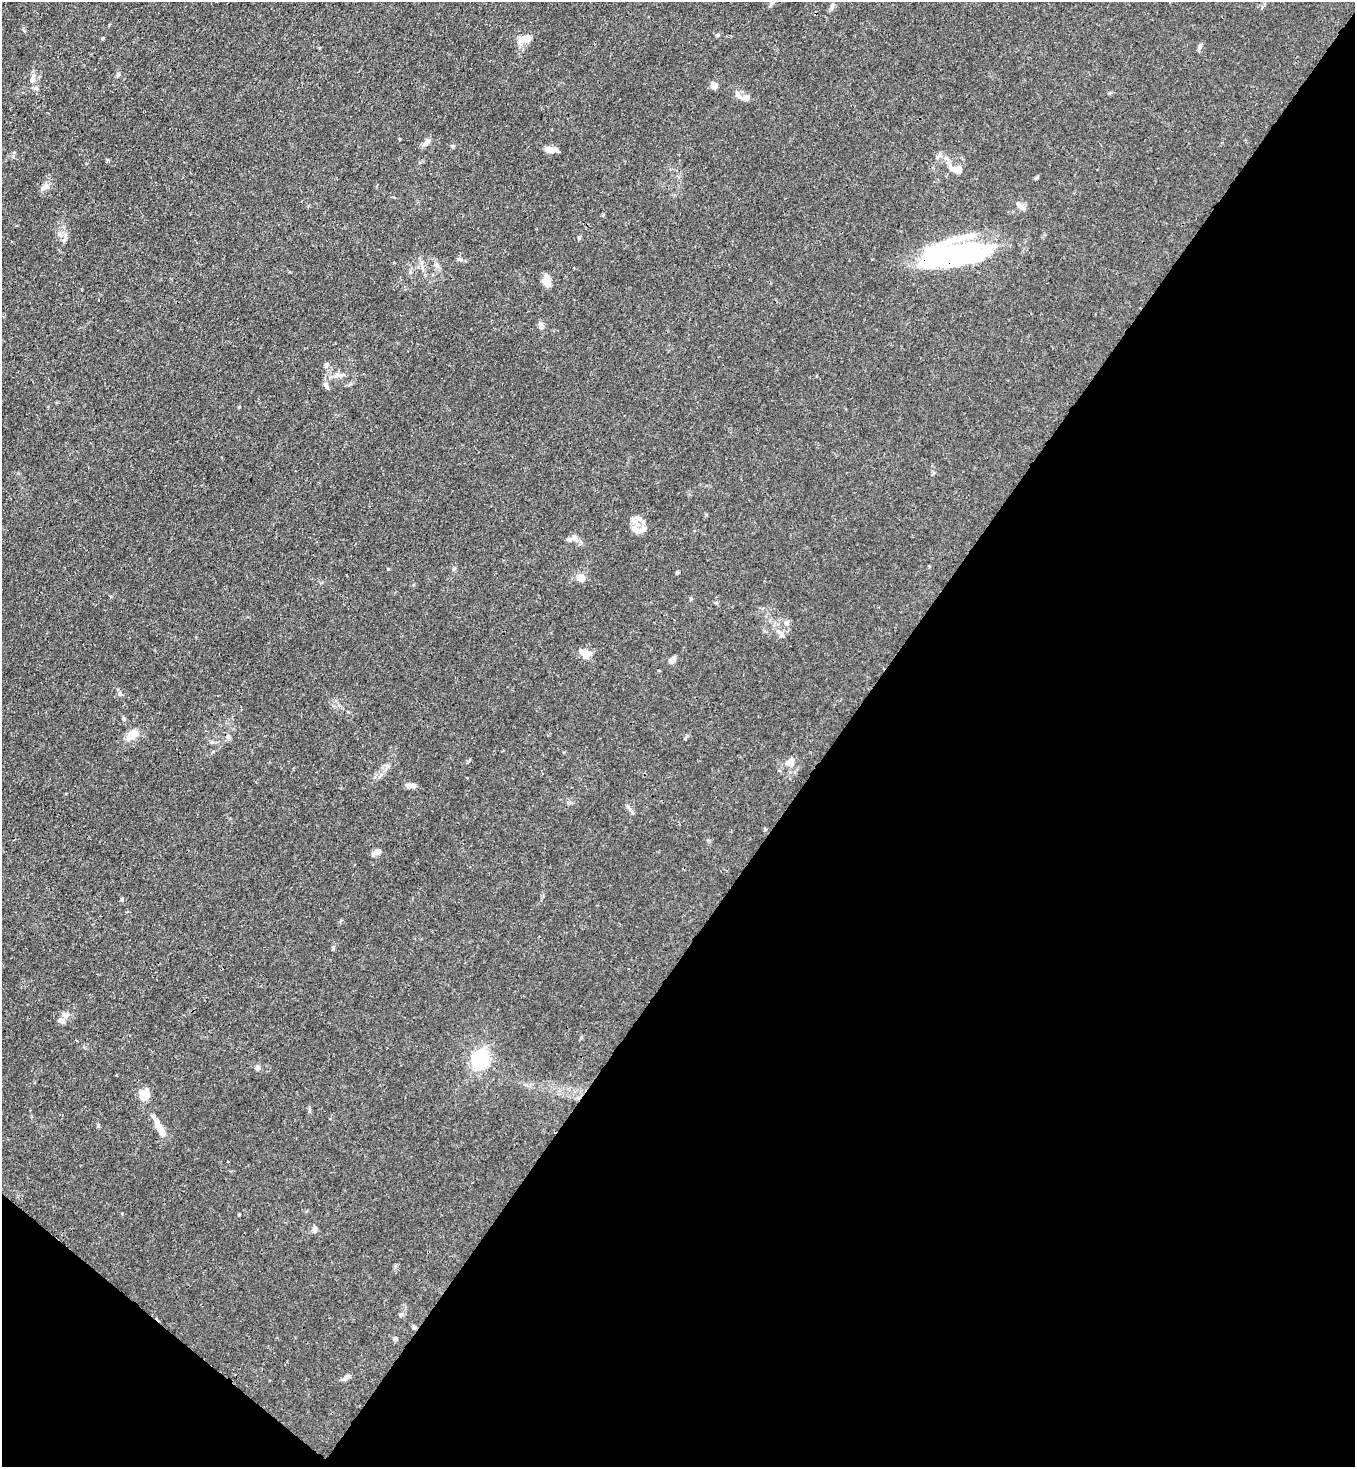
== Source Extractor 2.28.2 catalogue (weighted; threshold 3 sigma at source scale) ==
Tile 15 of 4 x 4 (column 3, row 4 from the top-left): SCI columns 3070-4422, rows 60-1524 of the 6000 x 5977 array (HDU 1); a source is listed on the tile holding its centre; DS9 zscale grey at full resolution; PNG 1357 x 1469 px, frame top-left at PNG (2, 2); no overlay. Shown black and unused: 40% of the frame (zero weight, under 3 of 4 exposures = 7% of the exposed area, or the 3 px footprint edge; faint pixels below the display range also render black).
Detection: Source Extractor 2.28.2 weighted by HDU 2 'WHT'; one run over the whole footprint, this tile lists its part. Background 0.0193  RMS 0.0026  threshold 0.0116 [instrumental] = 3 sigma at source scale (4.5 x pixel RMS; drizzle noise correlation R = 1.50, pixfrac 1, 0.05/0.05 arcsec/px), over >= 5 px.
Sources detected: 68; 4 inside a brighter object's white glare — not listed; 3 inside a brighter listed object's ellipse — not listed separately; the other 61 listed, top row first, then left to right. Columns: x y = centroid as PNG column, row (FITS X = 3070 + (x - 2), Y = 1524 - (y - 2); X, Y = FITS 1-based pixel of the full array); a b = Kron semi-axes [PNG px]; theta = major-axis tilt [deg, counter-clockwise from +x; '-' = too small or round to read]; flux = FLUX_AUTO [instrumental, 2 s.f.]
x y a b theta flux
832 6 9 4 89 0.53
718 35 6 5 - 0.42
103 38 5 3 - 0.26
525 39 13 7 16 3.6
1200 46 8 6 80 0.67
118 74 6 5 - 0.54
32 79 12 7 72 1.5
713 85 7 6 - 2
36 88 6 5 - 0.53
746 98 10 8 0 1.5
427 142 13 6 42 1.1
452 146 6 4 -71 0.3
550 150 13 5 -3 2.3
938 157 11 3 55 0.49
957 170 15 8 -12 2.7
45 187 11 7 32 1.3
1019 205 14 6 -49 1
579 238 6 4 71 0.34
63 241 6 4 90 0.51
952 255 63 34 14 35
459 259 6 4 89 0.42
436 265 7 6 - 0.74
547 280 15 8 -74 2.2
541 326 11 6 -74 0.97
326 365 7 4 71 0.45
337 375 10 6 29 1.1
326 385 10 6 -59 0.89
638 518 10 8 -34 1.6
634 529 14 8 -38 1.8
574 537 10 8 43 1.2
388 569 4 3 - 0.19
677 573 4 4 - 0.37
581 578 5 5 - 6.1
716 603 6 3 -18 0.31
786 624 7 6 - 0.79
781 633 15 6 -41 1.3
585 654 15 10 -21 2.6
672 660 10 5 48 1.2
120 694 8 5 -74 0.64
124 719 6 5 - 0.41
132 735 17 9 35 3.1
228 736 6 4 -72 0.5
212 742 6 4 -17 0.41
790 762 12 9 35 2.2
411 786 11 5 6 1.3
628 807 7 4 -46 0.57
377 852 12 7 4 1.1
122 899 6 5 - 0.38
333 948 5 5 - 0.32
64 1015 10 7 -57 0.99
481 1059 7 6 - 64
257 1067 7 6 - 0.82
144 1095 8 7 - 6.9
309 1110 6 4 -73 0.37
98 1126 5 4 - 0.32
159 1126 30 7 -62 3.8
239 1215 3 3 - 0.25
315 1229 8 6 82 0.92
401 1315 7 6 - 0.55
395 1339 5 5 - 0.77
347 1377 10 6 37 0.83
Overlapping masked pixels (flux is a lower limit): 1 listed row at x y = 952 255
Unlisted compact peaks at least as high as the median listed source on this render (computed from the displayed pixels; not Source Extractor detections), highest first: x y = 1036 178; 13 156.